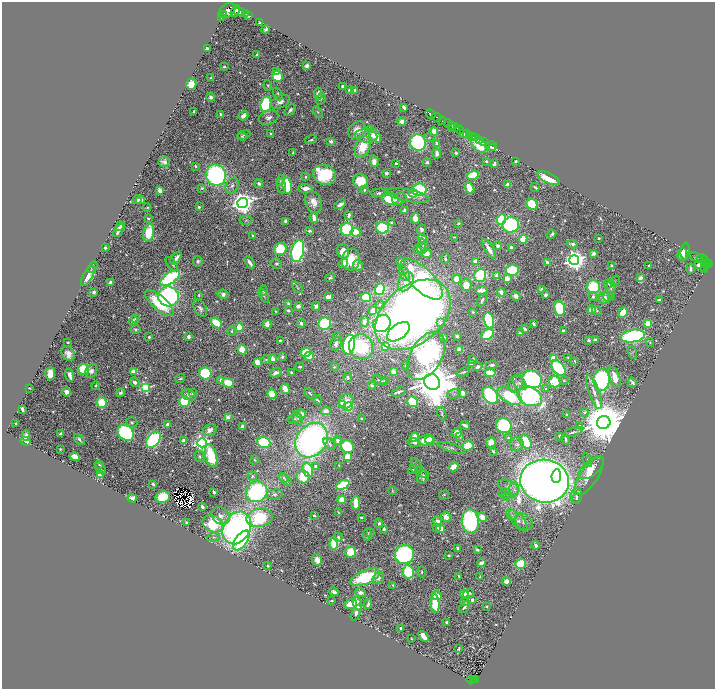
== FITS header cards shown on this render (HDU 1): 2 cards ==
NAXIS1  =                 1425
NAXIS2  =                 1373

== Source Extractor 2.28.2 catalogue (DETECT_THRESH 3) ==
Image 1425 x 1373 px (HDU 1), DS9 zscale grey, zoomed out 1/2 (1 PNG px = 2 x 2 image px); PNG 717 x 691 px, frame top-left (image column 1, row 1373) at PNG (2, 2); each listed source drawn as its Kron ellipse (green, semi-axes under 4 px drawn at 4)
Background 0.953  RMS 0.016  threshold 0.0475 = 3 sigma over >= 5 px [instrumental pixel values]
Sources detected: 782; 41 cannot appear on this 1/2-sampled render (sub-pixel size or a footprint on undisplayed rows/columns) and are neither listed nor drawn; of the other 741, the 500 brightest by FLUX_AUTO listed and drawn (241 fainter detections omitted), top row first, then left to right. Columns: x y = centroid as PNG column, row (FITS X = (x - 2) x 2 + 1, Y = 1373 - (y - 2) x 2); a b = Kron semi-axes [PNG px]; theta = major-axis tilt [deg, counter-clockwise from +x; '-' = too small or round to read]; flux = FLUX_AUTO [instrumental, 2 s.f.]
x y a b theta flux
227 11 9 6 39 1700
235 11 6 4 61 490
239 12 5 3 - 550
246 14 2 1 - 14
224 15 3 1 - 100
249 16 3 2 - 4.2
222 17 3 2 - 130
260 23 3 2 - 5.4
266 29 4 3 - 7.1
207 49 3 3 - 12
256 54 2 2 - 5.3
307 66 4 3 - 23
224 67 2 2 - 7.5
277 72 4 3 - 11
277 76 6 5 - 120
211 78 3 2 - 5.6
191 84 5 5 - 60
268 85 5 3 - 5.2
343 86 3 3 - 15
349 90 4 4 - 5.5
354 91 3 3 - 19
318 93 6 4 -83 14
278 94 7 3 -65 7
211 97 4 4 - 16
321 99 6 4 59 5.6
280 102 10 6 24 21
266 104 8 5 81 200
404 107 4 2 - 18
290 110 7 4 45 11
194 111 3 2 - 6
318 112 6 4 -59 5.3
430 114 5 2 - 260
221 115 4 2 - 8.3
243 116 5 4 - 25
437 117 5 2 - 170
268 118 10 6 17 18
402 121 4 4 - 20
441 121 4 3 - 35
448 123 4 2 - 130
452 125 3 2 - 110
455 127 5 2 - 140
452 128 2 1 - 44
357 130 9 7 48 50
370 130 3 3 - 110
460 130 4 2 - 230
434 132 4 3 - 100
271 134 3 3 - 6.1
464 134 4 2 - 110
467 134 3 2 - 100
244 135 6 3 19 5.9
470 135 3 2 - 150
242 136 5 3 - 3.8
366 136 11 6 -7 26
375 136 8 5 -55 79
472 136 2 2 - 100
429 137 5 3 - 4.2
476 138 4 2 - 77
311 140 6 3 18 6.2
479 140 2 1 - 26
331 141 4 4 - 11
418 142 8 8 - 460
483 142 4 2 - 24
436 143 4 3 - 8.6
478 143 11 6 -55 190
491 146 6 5 - 12
363 147 11 7 68 100
493 147 3 2 - 9
293 152 4 3 - 4.9
437 153 5 3 - 17
456 153 2 2 - 19
374 161 6 4 -83 28
486 161 3 3 - 5.4
515 161 2 2 - 8.2
164 162 6 4 6 15
427 162 3 3 - 9.1
396 163 3 2 - 6.9
494 164 3 2 - 14
196 166 2 2 - 8.8
386 173 4 3 - 11
216 175 10 10 - 770
325 175 11 9 -22 240
472 175 6 4 14 170
305 177 2 2 - 9.3
548 178 12 5 -25 97
280 180 5 3 - 4.3
361 181 8 7 - 130
259 184 4 3 - 11
508 184 4 3 - 34
287 185 8 4 -81 170
232 186 8 6 62 14
281 186 7 3 -81 5.5
535 187 5 2 - 6.1
202 188 3 3 - 6.7
305 188 7 4 -5 30
469 188 6 4 -63 67
160 190 3 3 - 28
364 190 2 2 - 8.8
419 190 7 6 - 320
380 193 9 3 2 14
413 193 4 3 - 14
408 195 22 6 -11 35
390 199 8 6 -15 130
399 199 7 5 16 9.2
137 200 4 3 - 16
140 200 4 3 - 13
313 202 11 8 -71 36
242 203 5 5 - 4000
340 204 6 3 31 16
532 204 6 5 - 210
199 207 2 2 - 9.6
147 208 4 3 - 4
405 210 4 3 - 19
349 215 4 2 - 14
148 218 3 2 - 7.2
314 218 5 3 - 50
415 218 5 4 - 55
246 220 6 4 3 4.9
501 220 6 4 67 210
285 221 4 2 - 9.7
391 222 3 2 - 3.6
459 223 3 3 - 5.7
511 225 8 7 - 390
120 226 5 2 - 9.7
382 228 6 5 - 300
119 230 7 3 62 16
347 230 6 6 - 340
421 230 5 4 - 14
309 231 3 3 - 7.6
355 232 5 4 - 150
148 233 9 5 76 120
552 234 5 3 - 8.2
253 236 3 2 - 4.3
454 237 3 2 - 3.5
422 238 5 3 - 30
599 238 2 2 - 4.8
523 239 4 3 - 110
572 244 5 3 - 14
423 245 6 4 -70 8.2
498 246 4 4 - 14
105 248 3 3 - 10
511 248 4 3 - 15
280 249 6 6 - 160
422 249 5 4 - 4.7
489 249 11 3 -58 34
417 250 4 3 - 14
298 251 11 6 77 800
343 251 7 6 - 60
685 251 8 3 82 54
426 253 5 4 - 39
594 253 4 3 - 13
682 255 6 5 - 37
176 258 7 3 52 21
697 258 7 2 -33 6.6
702 258 4 2 - 42
445 259 5 3 - 7.2
351 260 11 9 75 82
574 260 5 5 - 3200
705 260 2 1 - 15
198 261 5 4 - 9.8
401 261 3 3 - 13
476 261 3 3 - 38
547 262 4 3 - 12
250 263 7 2 -58 22
706 263 4 2 - 100
708 263 2 2 - 63
172 264 8 3 -49 11
276 264 6 5 - 7.6
343 264 5 4 - 34
698 265 3 3 - 11
358 266 5 5 - 35
611 266 4 3 - 8
649 266 3 2 - 3.8
706 266 3 2 - 48
92 267 6 3 57 4.3
705 268 3 2 - 10
690 269 5 2 - 9.8
512 270 6 5 - 230
705 270 2 1 - 7.2
405 273 8 4 -65 11
480 275 7 5 73 320
88 276 11 4 61 31
497 276 3 3 - 44
330 277 5 4 - 6.5
170 278 11 5 36 520
641 278 3 3 - 26
422 279 27 11 -44 860
457 279 4 4 - 84
507 279 3 3 - 59
615 281 6 3 56 3.7
110 282 3 3 - 14
406 282 10 7 61 33
608 284 4 4 - 4.9
466 285 6 5 - 49
297 287 7 3 -51 4.6
593 287 6 6 - 240
611 287 7 4 83 13
380 289 6 4 73 330
541 289 4 3 - 9.9
482 290 6 3 -6 33
264 291 5 4 - 10
94 292 3 3 - 8.5
501 292 4 3 - 22
223 294 5 4 - 17
199 295 3 2 - 3.7
545 295 3 3 - 13
168 296 10 10 - 680
264 296 8 3 -60 5.8
516 296 5 3 - 21
328 297 4 3 - 44
366 297 5 4 - 190
593 297 4 4 - 7.7
608 297 5 5 - 6
612 297 3 3 - 8.3
604 298 6 6 - 25
482 300 7 3 62 11
659 300 4 2 - 9.5
159 303 18 7 -40 180
288 303 3 3 - 5.9
380 305 4 4 - 6.1
298 306 3 3 - 21
316 306 4 4 - 18
200 308 9 5 -60 15
559 308 7 5 -76 180
288 310 4 3 - 6.8
592 310 4 3 - 48
597 310 5 3 - 4.5
275 311 2 2 - 3.8
373 311 3 3 - 46
473 312 4 3 - 5.7
623 313 5 4 - 82
413 315 43 29 39 3700
136 318 2 2 - 13
489 320 8 5 -73 360
133 321 5 4 - 10
364 322 5 3 - 24
216 323 6 4 -38 88
301 323 4 2 - 11
382 323 9 8 - 460
441 323 3 3 - 16
648 323 4 4 - 72
267 324 4 4 - 25
325 324 6 6 - 350
534 324 4 2 - 10
239 327 4 3 - 87
136 329 5 4 - 6.3
524 329 4 4 - 17
232 331 5 3 - 5.7
563 331 3 3 - 12
398 332 13 7 35 510
520 333 4 4 - 11
488 334 7 5 37 200
457 336 3 2 - 7.8
633 336 12 6 9 640
149 337 3 3 - 8.9
189 337 3 3 - 18
338 337 5 3 - 4.3
444 337 3 2 - 4
595 339 3 3 - 9
589 340 4 3 - 7.4
280 341 3 2 - 7.2
68 342 2 2 - 4.5
650 342 4 4 - 4.6
336 344 7 5 55 20
349 344 10 6 80 700
385 346 4 4 - 49
361 347 12 12 - 260
242 349 5 4 - 56
460 350 4 3 - 53
306 352 5 4 - 140
632 353 7 4 -70 5.9
68 354 8 6 -51 26
309 356 4 4 - 68
426 356 26 15 59 620
282 357 4 3 - 6.9
568 357 2 2 - 4.9
553 358 4 3 - 100
273 359 3 3 - 32
473 359 4 3 - 11
266 360 5 4 - 5.7
575 361 3 2 - 3.7
257 362 4 3 - 68
471 363 4 3 - 17
406 365 2 2 - 3.9
492 365 6 4 14 11
300 367 4 3 - 7.9
334 367 3 3 - 4.2
478 367 5 4 - 20
558 368 9 5 -52 320
84 369 5 5 - 180
91 371 7 5 66 20
134 372 4 3 - 49
393 372 4 4 - 17
463 372 7 2 17 5.7
205 373 6 6 - 250
276 373 6 4 20 21
291 373 3 2 - 7
490 373 5 4 - 130
50 374 7 5 88 57
70 375 6 3 -73 26
348 377 5 4 - 7.8
615 377 11 5 -72 44
180 378 5 4 - 4.7
532 379 10 8 -32 730
221 380 3 3 - 21
380 380 7 3 -19 5.7
564 380 4 4 - 4.5
601 380 11 8 87 620
385 381 3 3 - 19
555 381 6 6 - 110
135 382 5 4 - 14
432 382 8 7 - 24000
228 383 6 4 -23 74
520 383 8 5 -45 13
632 383 5 4 - 11
516 384 9 7 65 17
95 386 4 3 - 5.5
372 386 4 3 - 5.9
30 388 3 2 - 5.2
145 388 4 4 - 480
285 389 5 3 - 62
546 389 3 3 - 8
67 392 4 4 - 23
399 392 7 3 22 11
594 392 18 5 -71 30
120 393 4 3 - 8.5
193 393 3 2 - 5.2
462 393 4 4 - 31
272 394 5 4 - 98
311 394 7 2 -42 10
454 394 7 4 19 8.2
189 395 8 5 -23 15
490 395 9 6 -52 520
510 396 13 7 -29 210
530 396 13 9 -26 600
317 400 5 2 - 11
184 401 5 5 - 180
346 401 7 6 - 35
412 402 5 5 - 200
102 403 5 5 - 130
342 405 3 3 - 88
348 407 5 4 - 190
22 409 4 3 - 16
326 411 5 4 - 26
584 412 4 4 - 6.9
301 414 5 4 - 26
442 414 7 3 -69 5.4
566 414 2 2 - 4.5
228 417 2 2 - 52
294 418 7 4 18 5.9
297 418 8 4 -65 8.8
362 419 3 2 - 6.8
131 422 6 5 - 7.5
16 423 3 2 - 8.7
604 423 7 6 - 30000
167 424 4 3 - 8.7
465 425 5 2 - 18
504 425 8 7 - 340
579 426 4 3 - 3.7
242 427 3 3 - 31
210 430 7 5 29 20
573 432 9 2 18 7.1
126 433 9 7 -44 510
457 433 5 4 - 26
61 434 2 2 - 23
26 436 5 4 - 15
459 436 3 3 - 39
560 436 3 3 - 5.3
414 437 5 3 - 72
508 438 4 4 - 4.8
566 439 6 2 -76 7.9
79 440 7 2 -46 9.4
153 440 9 6 51 540
312 440 18 15 53 1500
337 440 5 4 - 11
429 440 5 3 - 43
25 441 5 3 - 30
184 441 4 3 - 21
339 441 3 2 - 5.9
426 441 8 5 2 97
264 442 7 5 -16 280
491 442 5 4 - 35
526 442 7 5 -59 170
202 443 4 4 - 1600
414 443 7 4 -18 11
329 444 7 4 -42 6.9
517 444 7 7 - 12
468 446 6 4 25 91
347 447 7 6 - 240
452 448 14 4 -16 11
60 449 2 2 - 4.1
493 451 3 2 - 7.6
211 456 12 5 -76 220
75 457 5 3 - 80
200 457 6 4 -60 8
348 457 4 3 - 78
254 460 4 3 - 3.8
587 460 7 3 -68 5.3
100 465 3 2 - 4.3
417 465 8 4 -53 6.5
315 466 2 2 - 15
339 466 3 3 - 3.5
454 467 5 3 - 68
101 468 7 3 -50 4.7
591 468 15 7 39 45
413 469 5 3 - 4
308 470 7 4 -72 140
419 471 9 3 -31 7.2
100 475 4 3 - 67
252 476 5 4 - 5.7
556 476 7 5 82 260
589 476 22 9 56 59
303 477 6 6 - 89
423 477 7 5 67 19
284 478 5 3 - 4.7
286 480 7 3 -40 5.3
545 481 24 21 -8 6600
153 484 3 2 - 11
343 485 7 4 27 260
508 487 11 6 -27 15
514 489 8 5 83 13
392 491 4 3 - 4.4
214 492 3 2 - 12
257 492 11 10 - 460
505 493 6 5 - 8.6
274 494 8 4 10 9.1
444 495 5 3 - 4.5
576 496 8 6 77 13
162 497 7 6 - 130
132 498 4 3 - 51
507 498 4 3 - 4.2
576 498 5 3 - 5.5
342 500 4 4 - 52
356 503 7 3 88 130
202 507 3 2 - 14
338 512 3 2 - 3.5
314 515 2 2 - 18
512 515 6 4 -45 8.8
221 516 10 8 -42 20
361 517 3 2 - 8.2
446 517 5 4 - 34
482 517 5 4 - 42
260 518 13 9 13 350
437 521 5 4 - 24
470 521 12 8 -84 630
518 521 13 6 -52 17
524 522 10 7 -37 17
186 523 3 2 - 4.9
379 523 4 4 - 8.5
213 524 11 8 -26 230
237 528 17 13 59 1100
437 528 3 2 - 5.4
440 528 5 3 - 38
384 529 3 2 - 12
370 532 3 3 - 9.2
367 535 6 3 81 9.7
214 537 6 4 5 6.4
338 537 4 3 - 9.2
241 540 11 6 54 470
334 543 6 4 86 130
536 545 4 2 - 14
458 548 3 2 - 16
477 550 3 2 - 6.8
351 552 5 5 - 150
404 554 10 9 - 540
448 555 3 2 - 6.1
317 560 6 5 - 35
481 563 4 3 - 26
521 564 5 5 - 150
268 566 2 2 - 4.9
408 572 6 5 - 220
422 572 5 3 - 4.3
459 576 3 2 - 8
365 577 16 6 23 260
480 577 3 2 - 6
378 578 6 5 - 14
506 581 4 3 - 26
393 585 4 3 - 5.7
334 592 5 3 - 11
360 592 5 4 - 15
468 593 6 4 20 14
464 594 4 4 - 67
437 596 5 3 - 50
472 600 3 3 - 11
332 601 3 2 - 4.6
464 602 4 3 - 3.5
351 604 6 4 20 61
357 604 7 3 -69 53
368 604 5 2 - 11
435 604 9 4 -84 240
486 606 3 3 - 4.6
464 607 7 3 49 10
356 612 8 3 66 14
447 622 3 3 - 7.9
401 629 3 3 - 6.3
424 636 6 3 -48 34
411 638 2 2 - 3.5
459 649 3 2 - 8
476 679 3 2 - 53
471 680 4 2 - 69
474 680 2 2 - 49
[241 fainter detections neither listed nor drawn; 41 sub-pixel or undisplayed-footprint detections neither listed nor drawn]